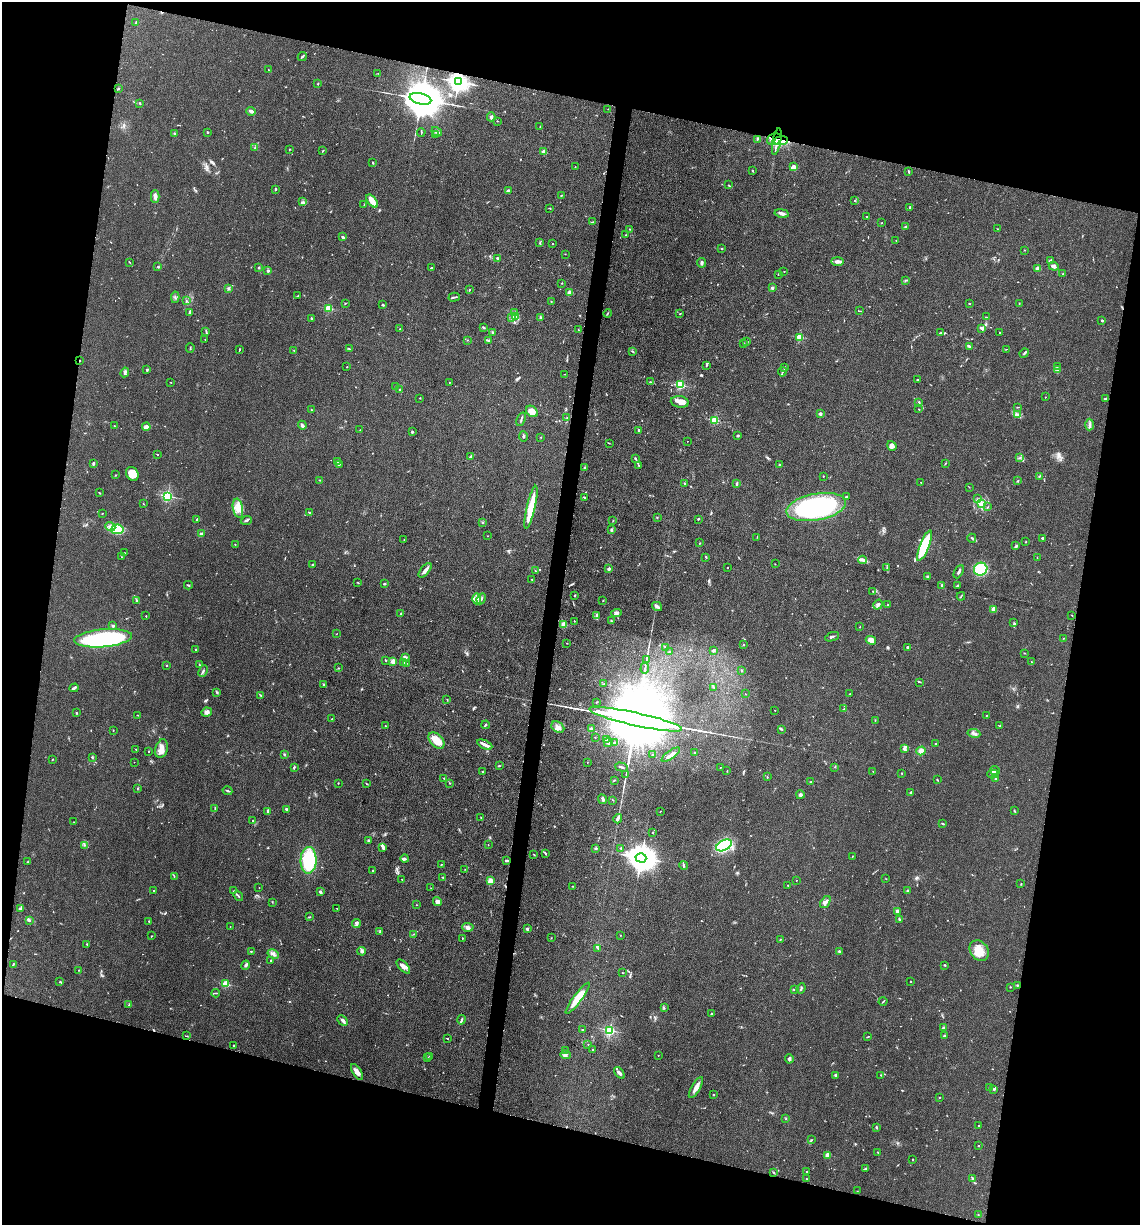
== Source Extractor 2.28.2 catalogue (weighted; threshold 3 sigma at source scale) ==
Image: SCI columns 243-4794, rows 6-4894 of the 4920 x 4899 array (HDU 1 of 3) = the unmasked area's bounding box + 8 px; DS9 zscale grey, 4 x 4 block average (1 PNG px = mean of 4 x 4 image px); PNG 1142 x 1227 px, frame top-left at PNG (2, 2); each listed source drawn as its Kron ellipse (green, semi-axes under 4 px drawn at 4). Shown black and unused: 27% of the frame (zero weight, under 3 of 4 exposures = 1% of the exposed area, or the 3 px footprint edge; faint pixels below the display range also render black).
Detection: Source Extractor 2.28.2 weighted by HDU 2 'WHT'. Background 0.104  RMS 0.0065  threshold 0.0294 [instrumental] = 3 sigma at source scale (4.5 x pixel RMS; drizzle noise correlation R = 1.50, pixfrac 1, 0.05/0.05 arcsec/px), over >= 5 px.
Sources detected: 713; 1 too faint to see at this stretch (4 x 4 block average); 1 inside a brighter object's white glare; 3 cosmic-ray / hot-pixel residue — neither listed nor drawn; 11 coinciding with a brighter row at this scale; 27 inside a brighter listed object's ellipse — not listed separately; of the other 670, all 500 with FLUX_AUTO >= 1.33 (the completeness limit of this list) listed and drawn (170 fainter detections not listed), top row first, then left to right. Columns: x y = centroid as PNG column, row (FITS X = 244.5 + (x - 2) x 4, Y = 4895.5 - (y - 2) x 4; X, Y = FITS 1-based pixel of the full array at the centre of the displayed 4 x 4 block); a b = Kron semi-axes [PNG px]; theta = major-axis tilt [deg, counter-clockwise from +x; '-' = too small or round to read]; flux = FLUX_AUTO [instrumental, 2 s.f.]
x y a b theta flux
136 23 3 2 - 4.8
302 56 5 2 - 5.3
269 70 2 2 - 1.4
378 73 2 2 - 1.4
458 82 3 3 - 2800
318 83 3 2 - 2.3
118 89 3 2 - 3.3
420 99 11 5 -13 23000
140 103 3 2 - 2.7
608 109 2 2 - 1.6
251 111 5 2 - 15
491 117 4 3 - 10
497 121 2 2 - 1.9
540 127 3 2 - 2.1
208 132 2 2 - 3.3
421 132 4 2 - 2.7
437 132 5 3 - 9.6
174 133 3 2 - 3.1
436 135 3 2 - 4.1
757 139 4 2 - 3.5
774 139 7 5 20 29
781 141 7 3 7 17
777 142 14 3 79 31
255 148 2 2 - 2
289 149 2 2 - 2
323 150 2 2 - 1.9
544 152 2 2 - 84
373 162 3 2 - 3.5
575 167 2 2 - 2
793 167 3 3 - 7.4
752 170 2 2 - 2.2
908 171 3 2 - 2.8
728 185 2 2 - 1.7
275 189 2 2 - 6.4
508 190 3 3 - 4.5
561 195 2 2 - 2.8
155 197 6 3 88 17
372 201 8 3 -52 60
855 201 2 2 - 1.6
303 202 3 2 - 6
364 205 3 2 - 1.9
910 207 3 2 - 2.1
550 208 3 2 - 2.8
782 213 7 3 -10 13
867 216 2 2 - 2.9
592 222 3 2 - 3.1
881 223 2 2 - 2
906 227 4 3 - 5.1
629 229 2 2 - 3.3
997 229 2 2 - 1.3
625 235 2 2 - 1.7
343 237 3 2 - 6.4
896 240 2 2 - 1.6
540 243 3 2 - 3.5
552 244 2 2 - 3.3
722 248 2 2 - 3.8
1024 250 2 2 - 1.8
565 254 2 2 - 1.4
498 258 3 2 - 5.6
1051 260 4 2 - 5.9
837 261 6 2 -1 25
129 262 3 2 - 2.4
702 263 5 3 - 8.9
1054 266 5 3 - 12
158 267 3 2 - 3.4
259 268 2 2 - 5.1
431 268 3 2 - 5.9
1037 268 2 2 - 42
268 270 2 2 - 9.7
784 271 2 2 - 1.8
778 274 3 2 - 2.4
1063 274 2 2 - 1.9
905 280 3 2 - 2.2
562 283 2 2 - 1.9
772 288 2 2 - 34
229 289 3 2 - 4.8
469 290 3 2 - 2.7
569 292 2 2 - 86
298 296 3 2 - 1.7
175 297 6 2 -86 4.1
454 297 6 2 14 4.5
186 301 2 2 - 2.3
551 301 2 2 - 2.2
345 303 3 2 - 2.1
1019 303 2 2 - 2.3
969 304 2 2 - 5.6
383 305 2 2 - 6.6
328 308 2 2 - 230
860 311 2 2 - 1.7
190 312 4 2 - 11
515 312 2 2 - 1.6
608 313 4 2 - 3
680 314 2 2 - 1.7
516 317 2 2 - 3.5
540 317 4 2 - 4
986 317 2 2 - 2.2
512 318 2 2 - 1.7
311 319 3 2 - 6.6
1102 320 3 2 - 5.8
484 327 3 2 - 4.4
982 328 4 2 - 11
400 329 2 2 - 1.9
578 330 2 2 - 1.7
206 331 4 2 - 3.5
492 333 3 2 - 4.2
940 333 4 2 - 5.2
999 333 2 2 - 1.6
800 337 2 2 - 180
205 339 2 2 - 2
467 340 2 2 - 1.6
489 340 4 3 - 5.8
747 342 2 2 - 5.8
744 344 2 2 - 2.7
970 347 4 3 - 6.5
190 348 5 2 - 2.9
350 349 2 2 - 1.6
1006 349 2 2 - 1.4
239 350 3 2 - 3.6
294 350 2 2 - 1.8
633 351 4 2 - 3.9
1024 353 5 2 - 5.2
80 361 2 2 - 1.8
706 365 3 2 - 2.6
1057 366 2 2 - 1.4
347 367 2 2 - 1.8
785 368 2 2 - 1.7
1058 369 3 2 - 4.6
147 370 3 2 - 4.4
125 372 5 3 - 8
782 372 5 2 - 4.5
565 374 2 2 - 1.7
918 380 3 2 - 3
171 382 2 2 - 1.5
449 382 2 2 - 1.4
650 382 3 2 - 3.7
680 385 2 2 - 420
395 387 2 2 - 1.5
400 389 3 2 - 2.6
1045 397 2 2 - 1.5
420 398 2 2 - 2.3
1105 398 3 2 - 3.1
680 402 9 5 -10 34
919 402 3 2 - 5.3
1018 407 3 2 - 2.4
919 409 2 2 - 1.9
311 410 2 2 - 3.7
532 411 6 5 - 37
820 414 2 2 - 35
1018 415 3 2 - 5.2
567 418 4 2 - 2.7
521 419 7 2 71 5.6
715 420 2 2 - 300
302 425 4 2 - 11
1089 425 6 2 87 11
114 426 3 2 - 3.3
146 427 4 3 - 23
360 430 2 2 - 1.5
638 430 3 2 - 3.3
412 432 2 2 - 5.5
738 435 4 2 - 3.9
523 436 5 2 - 5.6
541 437 2 2 - 1.8
687 441 2 2 - 2.7
609 443 2 2 - 1.6
892 446 5 3 - 17
157 454 2 2 - 1.9
470 457 3 2 - 5.9
1019 458 3 2 - 2
636 459 3 2 - 1.7
338 462 4 3 - 8.9
945 463 2 2 - 1.5
93 464 3 2 - 3.7
339 464 2 2 - 2.4
639 465 2 2 - 1.4
780 465 2 2 - 6.2
585 468 2 2 - 4.2
132 474 7 6 - 44
115 475 2 2 - 1.9
823 476 2 2 - 2.2
1039 476 3 2 - 3.1
320 480 3 2 - 3.1
1017 481 2 2 - 2.2
921 482 2 2 - 3.4
685 483 3 2 - 3.5
737 483 3 2 - 6.5
969 487 3 2 - 1.5
100 493 3 2 - 2.5
168 496 2 2 - 630
846 497 2 2 - 3.2
585 498 2 2 - 5.6
977 499 2 2 - 1.9
143 504 2 2 - 1.5
981 504 4 3 - 10
531 507 22 3 77 130
816 507 30 13 10 740
988 507 2 2 - 2
238 508 10 5 -79 33
309 512 3 2 - 3.7
102 513 2 2 - 1.9
657 517 2 2 - 2
197 519 2 2 - 3.1
698 519 3 2 - 3.7
246 520 5 2 - 7
613 520 2 2 - 1.6
482 523 2 2 - 1.7
110 527 5 3 - 12
117 529 6 5 - 120
611 529 3 2 - 4.3
201 534 4 2 - 8
487 536 2 2 - 1.5
757 537 3 2 - 1.5
972 538 5 2 - 4.4
1042 538 2 2 - 5.8
404 540 2 2 - 1.4
1026 542 2 2 - 2.7
700 543 3 2 - 1.9
235 544 2 2 - 2.1
924 546 16 4 68 220
1016 546 3 2 - 7.1
124 553 2 2 - 1.4
122 557 2 2 - 2
706 557 3 2 - 2.6
1037 557 2 2 - 1.3
862 560 4 3 - 8.8
775 564 2 2 - 1.6
312 565 2 2 - 13
887 567 3 2 - 2.4
727 568 2 2 - 3.7
609 569 2 2 - 41
981 569 7 6 - 130
425 570 9 3 50 22
535 571 2 2 - 2.7
959 572 7 2 62 7.8
927 576 3 2 - 3.2
532 579 2 2 - 1.5
358 583 3 2 - 1.9
384 584 3 2 - 6
188 585 4 2 - 3.4
942 586 3 2 - 7
957 586 4 2 - 3.5
873 591 2 2 - 2.8
575 595 3 2 - 2.4
961 596 4 2 - 3.1
477 599 5 4 - 16
481 599 5 2 - 8.1
136 601 2 2 - 2.2
603 601 2 2 - 1.8
878 605 5 3 - 10
888 605 2 2 - 9.6
657 606 5 3 - 14
994 609 3 3 - 19
401 613 3 2 - 3
616 613 5 3 - 9.2
596 615 3 2 - 4.6
1072 615 2 2 - 1.9
146 616 2 2 - 2.2
574 621 2 2 - 1.8
611 621 2 2 - 3
1014 623 2 2 - 2.8
564 625 2 2 - 120
113 626 3 2 - 5.5
860 627 2 2 - 1.5
336 634 2 2 - 1.5
832 637 7 2 22 6.7
103 638 29 9 5 540
1064 638 2 2 - 1.9
871 640 5 4 - 29
567 643 2 2 - 1.6
744 645 2 2 - 3.1
665 647 2 2 - 2.3
908 647 4 2 - 6.5
196 649 2 2 - 2.2
713 650 3 2 - 4.3
669 652 2 2 - 4.6
1024 653 2 2 - 2.2
405 657 3 2 - 5.9
646 660 3 2 - 2.6
385 661 2 2 - 1.7
393 661 2 2 - 110
1031 662 2 2 - 2
404 663 2 2 - 1.6
406 663 2 2 - 2.7
199 664 2 2 - 3
166 666 2 2 - 3
338 668 2 2 - 2.6
645 668 5 2 - 4.2
741 670 3 2 - 2.5
203 671 6 2 65 7
920 682 3 2 - 2.8
323 684 4 2 - 2.9
604 684 3 2 - 1.8
713 687 3 2 - 3.3
74 688 4 2 - 11
217 692 3 3 - 4.3
745 694 2 2 - 1.3
850 694 2 2 - 1.8
261 695 4 2 - 3.9
447 699 2 2 - 3.5
596 702 2 2 - 2.1
844 709 2 2 - 2
775 710 2 2 - 2.1
207 712 5 4 - 15
76 713 2 2 - 3.4
138 715 3 2 - 2.4
986 716 2 2 - 2.8
332 719 2 2 - 1.9
636 719 47 6 -13 170000
875 720 2 2 - 2.2
485 725 4 2 - 5.9
385 726 2 2 - 2.8
999 726 3 2 - 2.4
558 727 7 5 -34 18
591 729 3 3 - 5.9
782 729 3 2 - 3
113 730 2 2 - 1.9
974 733 6 2 -10 9.4
595 737 2 2 - 2.2
606 739 2 2 - 2.5
436 741 10 6 -47 52
608 742 4 3 - 8.2
615 743 4 2 - 4.9
936 743 2 2 - 2.4
485 745 8 2 -25 21
136 749 3 2 - 2
161 749 9 6 76 28
904 749 4 3 - 12
149 751 2 2 - 3.3
921 751 4 4 - 20
694 753 2 2 - 6
284 754 2 2 - 3.8
653 755 2 2 - 3.9
671 755 11 3 35 19
92 758 4 2 - 3.4
52 760 2 2 - 2.6
134 762 2 2 - 2.8
587 762 2 2 - 1.5
499 766 3 2 - 2.8
294 767 4 2 - 4.3
621 767 6 2 -16 8
835 767 2 2 - 1.9
720 768 2 2 - 1.4
727 771 2 2 - 1.5
873 771 2 2 - 1.9
995 771 5 2 - 4.6
483 772 2 2 - 2.1
901 773 2 2 - 1.9
993 774 5 2 - 12
626 775 2 2 - 1.8
767 777 2 2 - 2.1
444 778 2 2 - 2.2
996 779 2 2 - 18
614 780 2 2 - 2.2
937 780 2 2 - 3.9
811 782 3 2 - 4.2
338 783 2 2 - 2.8
450 783 2 2 - 1.7
366 784 3 2 - 2.5
137 788 2 2 - 1.9
227 791 5 2 - 5.2
911 792 2 2 - 7.2
800 795 4 3 - 10
603 799 5 2 - 8.8
613 800 3 2 - 1.8
215 808 3 2 - 3.2
286 809 4 2 - 4.7
268 811 2 2 - 8.7
660 811 2 2 - 1.7
1014 811 3 2 - 3.7
481 818 3 2 - 3.9
618 819 5 2 - 5.7
252 820 2 2 - 1.6
74 822 2 2 - 1.4
943 823 3 2 - 3.7
653 832 2 2 - 2.6
369 840 4 3 - 5.1
84 845 2 2 - 1.3
488 845 2 2 - 1.5
724 845 8 5 28 320
383 847 4 2 - 17
595 848 2 2 - 2.8
621 848 2 2 - 3.6
546 853 2 2 - 2.4
534 854 3 2 - 2.4
852 856 2 2 - 1.9
641 858 5 4 - 7900
405 859 4 3 - 7.5
309 860 13 8 88 200
507 860 4 2 - 5.1
27 862 3 2 - 2.3
441 864 2 2 - 2.2
683 865 4 2 - 5.6
465 869 2 2 - 1.6
373 870 2 2 - 3.5
174 877 3 2 - 2.7
443 877 3 2 - 7.1
402 879 2 2 - 1.8
886 879 2 2 - 1.4
796 880 2 2 - 1.5
490 881 2 2 - 150
1021 884 2 2 - 2.7
788 885 2 2 - 3.4
572 886 2 2 - 1.3
259 888 2 2 - 1.7
431 888 3 2 - 1.4
908 890 3 2 - 4
154 891 3 2 - 3.5
234 891 2 2 - 2.1
320 891 3 2 - 7.9
238 896 6 2 -53 4.3
437 901 5 4 - 18
272 902 2 2 - 1.9
825 902 7 3 53 17
416 905 2 2 - 1.8
21 908 4 2 - 8.5
337 908 2 2 - 1.8
897 911 2 2 - 48
309 917 2 2 - 1.8
899 919 2 2 - 5
30 920 3 2 - 3.9
149 921 2 2 - 8.2
356 924 4 2 - 7.6
230 927 2 2 - 1.3
468 927 6 4 -3 12
527 929 2 2 - 26
380 932 3 2 - 4.3
414 934 2 2 - 1.6
620 935 2 2 - 1.6
151 936 2 2 - 1.5
462 938 2 2 - 1.7
551 938 2 2 - 1.6
780 940 2 2 - 1.8
87 944 2 2 - 4.6
598 948 2 2 - 1.3
251 951 2 2 - 2.2
362 951 4 3 - 6.9
839 951 3 2 - 3.6
979 951 11 9 -55 56
273 954 6 4 -30 14
271 960 2 2 - 2.1
13 964 3 2 - 2.8
245 965 5 2 - 5.8
945 965 3 2 - 3.3
403 966 8 3 -47 20
79 970 2 2 - 2.7
623 973 2 2 - 1.7
60 982 2 2 - 4.3
911 982 2 2 - 2.3
226 984 2 2 - 220
1017 985 2 2 - 3.2
1010 987 2 2 - 5
801 988 5 2 - 5.2
795 989 2 2 - 2.5
216 993 4 2 - 3.6
578 998 19 4 53 86
883 1001 4 2 - 3.6
129 1005 2 2 - 2.3
664 1008 2 2 - 1.5
712 1013 2 2 - 3.1
343 1020 6 2 -45 12
461 1020 5 2 - 6.1
943 1028 4 2 - 6.3
583 1030 2 2 - 2.4
610 1030 2 2 - 570
187 1036 3 2 - 2.1
944 1036 2 2 - 7.1
868 1037 3 2 - 3.1
447 1038 2 2 - 2.3
588 1044 2 2 - 1.6
233 1046 2 2 - 2.3
593 1050 2 2 - 4.8
566 1051 2 2 - 1.9
565 1055 5 3 - 9.1
658 1055 2 2 - 1.4
429 1056 2 2 - 1.7
428 1058 2 2 - 1.5
789 1059 4 2 - 11
357 1072 9 4 -58 19
619 1073 7 3 -53 9.6
836 1075 3 2 - 11
881 1075 2 2 - 1.9
696 1087 12 3 59 25
989 1088 2 2 - 4.2
994 1089 3 2 - 8.7
713 1095 2 2 - 2.5
940 1097 2 2 - 1.7
786 1119 2 2 - 2.4
979 1126 2 2 - 1.7
876 1127 3 2 - 3.7
812 1140 2 2 - 1.4
978 1146 2 2 - 2
878 1152 2 2 - 2.3
827 1155 2 2 - 110
912 1159 2 2 - 2
866 1169 3 2 - 4.8
806 1171 2 2 - 4
774 1173 3 2 - 2.7
806 1178 2 2 - 1.4
972 1179 3 2 - 4.5
857 1191 2 2 - 1.5
978 1214 2 2 - 1.9
Overlapping masked pixels (flux is a lower limit): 5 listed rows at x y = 458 82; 774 139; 781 141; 777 142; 80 361
Diffuse or blended objects may show on this block-average render without a row.